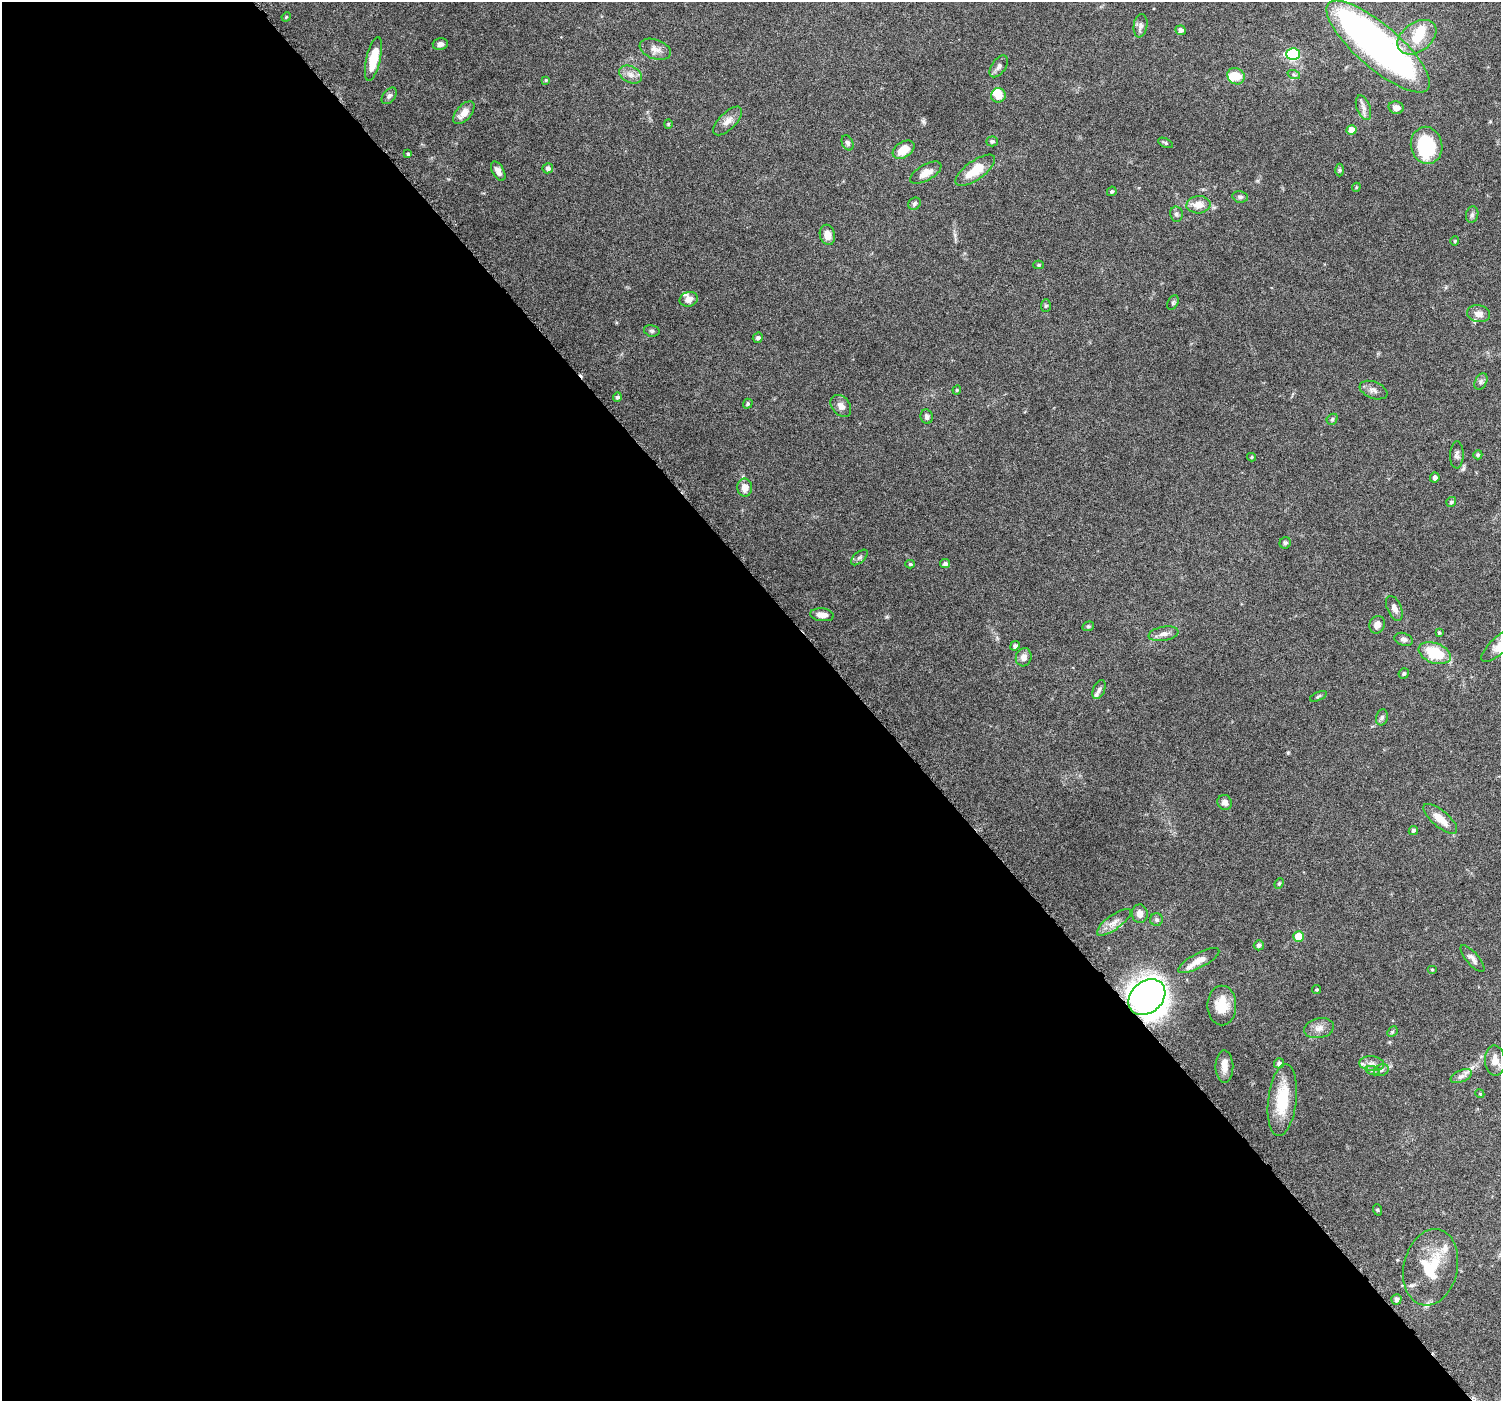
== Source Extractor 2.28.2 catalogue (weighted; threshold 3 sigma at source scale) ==
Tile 9 of 4 x 4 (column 1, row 3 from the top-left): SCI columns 14-1512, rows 1618-3016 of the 6018 x 5967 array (HDU 1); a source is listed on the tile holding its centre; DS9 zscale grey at full resolution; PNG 1503 x 1403 px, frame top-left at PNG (2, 2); each listed source drawn as its Kron ellipse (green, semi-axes under 4 px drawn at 4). Shown black and unused: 57% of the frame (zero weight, under 6 of 12 exposures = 1% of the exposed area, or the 3 px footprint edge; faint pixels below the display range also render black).
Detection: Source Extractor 2.28.2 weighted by HDU 2 'WHT'; one run over the whole footprint, this tile lists its part. Background 0.0622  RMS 0.0027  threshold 0.011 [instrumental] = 3 sigma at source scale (4.09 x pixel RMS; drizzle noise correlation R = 1.36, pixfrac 0.8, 0.0396/0.0396 arcsec/px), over >= 5 px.
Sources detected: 127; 6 inside a brighter object's white glare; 1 cosmic-ray / hot-pixel residue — neither listed nor drawn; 9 inside a brighter listed object's ellipse — not listed separately; the other 111 listed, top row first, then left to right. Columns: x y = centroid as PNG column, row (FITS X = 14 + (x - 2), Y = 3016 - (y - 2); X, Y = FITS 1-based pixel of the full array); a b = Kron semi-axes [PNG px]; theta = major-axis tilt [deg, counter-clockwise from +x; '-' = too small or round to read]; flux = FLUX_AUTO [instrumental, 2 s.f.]
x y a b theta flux
286 17 5 4 - 0.24
1140 26 12 7 80 0.97
1180 30 5 4 - 0.99
1417 37 22 14 36 6.3
440 44 7 6 - 0.94
1378 47 66 21 -41 99
655 49 16 9 -20 1.7
1293 54 6 6 - 23
373 59 22 7 77 6.3
999 66 12 7 55 1
631 75 12 8 -25 1.6
1294 75 6 4 -19 0.44
1236 76 9 8 - 3.7
546 80 4 4 - 0.3
998 95 7 7 - 2.6
389 96 9 6 51 0.73
1363 108 13 6 -69 1.3
1396 108 7 6 - 1.2
464 113 14 7 48 2.4
728 121 18 8 44 1.9
668 124 4 4 - 0.23
1351 130 5 5 - 2.3
992 141 5 5 - 0.49
848 143 8 5 -64 0.55
1165 143 8 4 -28 0.39
1427 145 19 15 -79 16
904 150 12 7 33 3.9
408 154 4 4 - 0.28
548 168 5 5 - 0.91
975 170 23 9 35 6.2
1339 170 6 4 -89 0.36
498 171 11 5 -61 1.2
926 173 17 8 30 2.6
1356 187 4 4 - 0.26
1112 191 5 4 - 0.48
1240 197 8 5 -10 0.59
914 204 7 5 44 0.52
1198 205 12 8 5 2.8
1176 214 7 6 - 0.69
1472 215 8 6 75 0.65
827 235 10 7 -75 2.1
1455 241 4 4 - 0.23
1039 265 5 4 - 0.39
689 299 9 7 19 1.7
1173 303 8 5 64 0.45
1046 306 6 5 - 0.41
1479 314 12 8 -12 1.6
652 331 8 5 -14 0.53
758 338 5 5 - 0.69
1481 382 9 5 63 0.76
957 390 4 4 - 0.25
1373 390 14 8 -21 1.3
617 397 5 4 - 0.53
748 404 5 4 - 0.46
841 406 12 9 -50 1.4
927 417 7 6 - 0.78
1332 419 6 5 - 0.37
1457 455 13 7 89 0.89
1478 455 4 4 - 0.54
1252 457 4 4 - 0.27
1435 478 5 4 - 0.77
745 487 9 7 -81 2.3
1451 502 5 4 - 0.49
1285 543 6 5 - 0.59
859 557 10 5 41 0.67
910 564 4 4 - 0.36
945 564 5 4 - 0.69
1394 608 13 7 -67 1.2
822 615 12 6 -6 1.8
1377 625 9 7 69 1.5
1088 626 6 4 20 0.36
1439 633 4 3 - 0.28
1164 634 15 7 10 1.5
1404 639 9 6 -20 0.82
1500 644 24 8 42 2.3
1015 646 5 4 - 0.62
1435 653 17 10 -20 9.8
1024 657 9 8 - 1.5
1404 674 5 5 - 0.56
1099 689 10 5 68 0.76
1318 696 9 3 24 0.36
1382 717 8 6 73 0.65
1225 802 8 7 - 1.1
1440 819 21 8 -40 3.7
1413 830 5 4 - 0.57
1279 883 5 4 - 0.31
1140 914 9 8 - 1.3
1156 920 6 6 - 0.57
1114 922 20 7 36 1.9
1298 937 5 5 - 4.5
1259 945 5 5 - 0.56
1473 959 17 6 -50 1.2
1199 961 23 7 27 2.3
1432 969 5 3 - 0.22
1317 990 4 4 - 0.35
1147 997 20 15 40 110
1222 1005 20 14 -90 5.4
1319 1028 15 10 11 1.8
1392 1032 6 4 46 0.36
1495 1061 15 10 -87 2.4
1279 1063 5 5 - 0.84
1372 1064 12 7 -4 1.4
1224 1067 16 9 -89 2.2
1381 1070 7 5 22 0.68
1373 1071 7 4 -19 0.5
1461 1076 11 6 24 1.1
1480 1094 4 3 - 0.22
1282 1100 36 14 83 9.8
1378 1210 6 3 -71 0.27
1431 1267 39 27 77 11
1396 1299 5 5 - 0.92
Overlapping masked pixels (flux is a lower limit): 1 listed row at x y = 1147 997
Isophote crosses this tile's border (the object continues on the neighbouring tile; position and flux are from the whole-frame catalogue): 1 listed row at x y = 1500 644